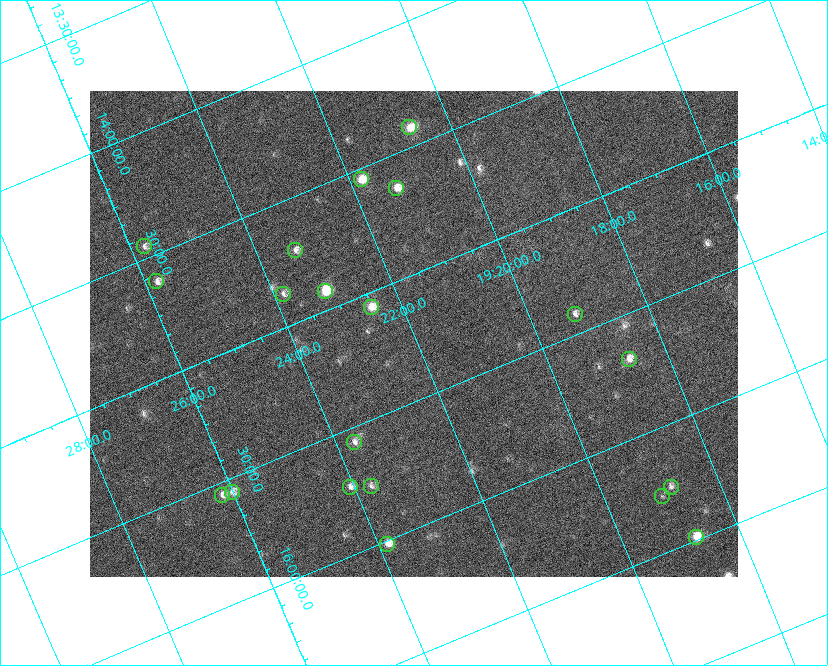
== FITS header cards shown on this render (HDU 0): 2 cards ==
NAXIS1  =                  648 / length of data axis 1
NAXIS2  =                  486 / length of data axis 2

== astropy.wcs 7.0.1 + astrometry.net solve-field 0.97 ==
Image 648 x 486 px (HDU 0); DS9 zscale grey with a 90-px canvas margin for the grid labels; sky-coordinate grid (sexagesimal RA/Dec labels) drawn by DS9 from the SOLVED WCS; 20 Tycho-2 reference stars matched to detected sources circled (green)
Header WCS: none
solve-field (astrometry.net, Tycho-2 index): SOLVED blind (the file carries no WCS)
Solved WCS: RA---TAN-SIP/DEC--TAN-SIP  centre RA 19:22:00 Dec +15:14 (290.50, +15.23 deg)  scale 15.3 arcsec/px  FOV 165.0' x 123.6'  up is -157 deg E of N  parity flipped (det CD > 0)
(file carries no celestial WCS; the grid is the blind solution)
Tycho-2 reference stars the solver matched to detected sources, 20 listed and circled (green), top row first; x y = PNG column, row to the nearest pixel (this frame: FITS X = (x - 90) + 1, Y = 486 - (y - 91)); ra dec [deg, ICRS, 3 dp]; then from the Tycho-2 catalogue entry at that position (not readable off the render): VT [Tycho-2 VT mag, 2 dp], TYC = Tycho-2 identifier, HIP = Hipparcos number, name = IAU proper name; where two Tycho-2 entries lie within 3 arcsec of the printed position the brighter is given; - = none
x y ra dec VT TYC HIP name
409 127 290.170 +14.419 7.86 1054-844-1 95082 -
361 179 290.452 +14.543 7.44 1054-679-1 - -
396 188 290.323 +14.634 7.66 1054-951-1 95132 -
144 246 291.441 +14.452 8.37 1067-789-1 - -
295 250 290.838 +14.713 8.21 1054-205-1 95303 -
156 281 291.451 +14.609 8.24 1067-445-1 95522 -
325 291 290.784 +14.921 6.67 1054-223-1 95287 -
283 294 290.960 +14.864 8.44 1054-411-1 - -
371 307 290.625 +15.059 7.77 1600-2349-1 - -
575 314 289.809 +15.416 8.37 1599-3313-1 94944 -
629 359 289.664 +15.681 7.94 1599-1947-1 94894 -
354 442 290.922 +15.560 8.69 1600-1874-1 - -
371 486 290.929 +15.760 8.70 1600-822-1 95334 -
350 487 291.017 +15.730 8.16 1600-168-1 - -
671 487 289.708 +16.250 8.60 1599-1761-1 - -
232 492 291.504 +15.557 8.17 1600-1630-1 95542 -
222 495 291.551 +15.552 8.28 1600-1749-1 95559 -
662 496 289.759 +16.274 9.33 1599-1589-1 - -
696 537 289.688 +16.488 7.07 1599-570-1 94905 -
387 544 290.960 +16.014 7.62 1600-1088-1 95346 -